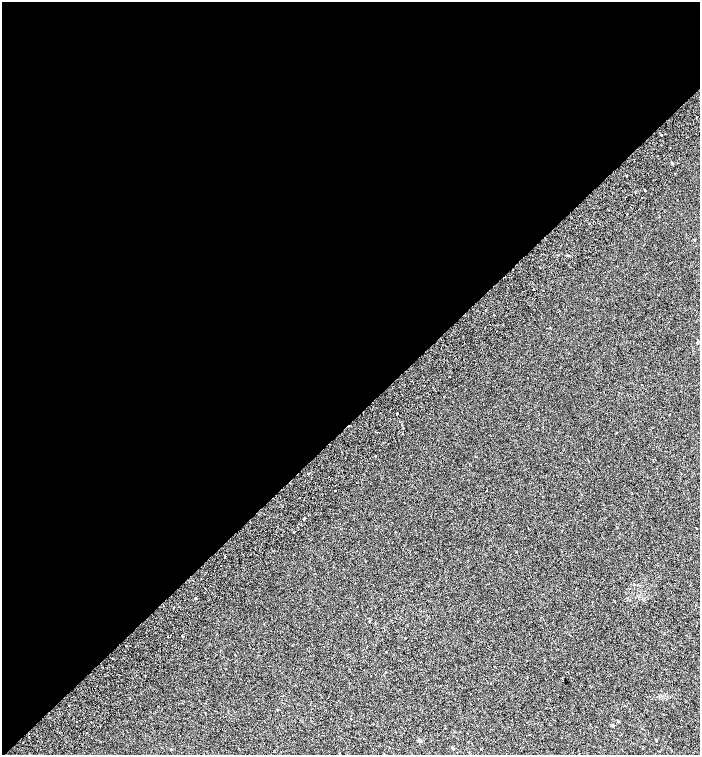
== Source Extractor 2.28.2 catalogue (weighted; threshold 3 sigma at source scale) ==
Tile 2 of 4 x 4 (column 2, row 1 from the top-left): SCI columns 1656-3051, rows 4613-6117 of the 6168 x 6210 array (HDU 1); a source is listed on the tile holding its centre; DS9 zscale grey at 2 x 2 block average (1 PNG px = mean of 2 x 2 image px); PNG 702 x 757 px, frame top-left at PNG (2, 2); no overlay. Shown black and unused: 56% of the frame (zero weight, under 2 of 3 exposures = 6% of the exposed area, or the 3 px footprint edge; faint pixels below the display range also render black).
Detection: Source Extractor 2.28.2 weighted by HDU 2 'WHT'; one run over the whole footprint, this tile lists its part. Background 0.00654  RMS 0.006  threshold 0.0268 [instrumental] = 3 sigma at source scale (4.5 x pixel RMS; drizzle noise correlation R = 1.50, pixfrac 1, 0.0396/0.0396 arcsec/px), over >= 5 px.
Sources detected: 34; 6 cosmic-ray / hot-pixel residue — not listed; the other 28 listed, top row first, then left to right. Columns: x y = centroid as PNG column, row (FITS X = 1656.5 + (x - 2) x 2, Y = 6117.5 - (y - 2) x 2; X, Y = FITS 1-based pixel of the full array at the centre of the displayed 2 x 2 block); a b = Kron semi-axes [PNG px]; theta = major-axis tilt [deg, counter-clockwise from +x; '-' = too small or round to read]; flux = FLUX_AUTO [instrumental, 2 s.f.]
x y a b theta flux
661 135 2 2 - 1.6
672 163 2 2 - 1.3
626 176 2 2 - 1.2
645 190 2 2 - 5.5
627 214 2 2 - 0.6
540 267 2 2 - 0.59
494 314 2 2 - 1.8
397 413 2 2 - 6.9
403 428 2 2 - 0.64
376 456 2 2 - 1.3
308 473 2 2 - 1.8
335 491 2 2 - 1.2
303 519 3 2 - 2.3
294 532 2 2 - 1.6
195 598 2 2 - 3.1
173 607 2 2 - 3.6
369 621 2 2 - 3
168 636 2 2 - 3.1
182 636 2 2 - 1
112 658 2 2 - 0.62
277 710 2 2 - 0.89
618 721 2 2 - 1.3
612 725 3 2 - 1.9
420 740 3 2 - 4.5
656 740 2 2 - 1.4
453 748 3 2 - 1.7
171 749 2 2 - 0.55
339 753 2 2 - 0.67
Diffuse or blended objects may show on this block-average render without a row.